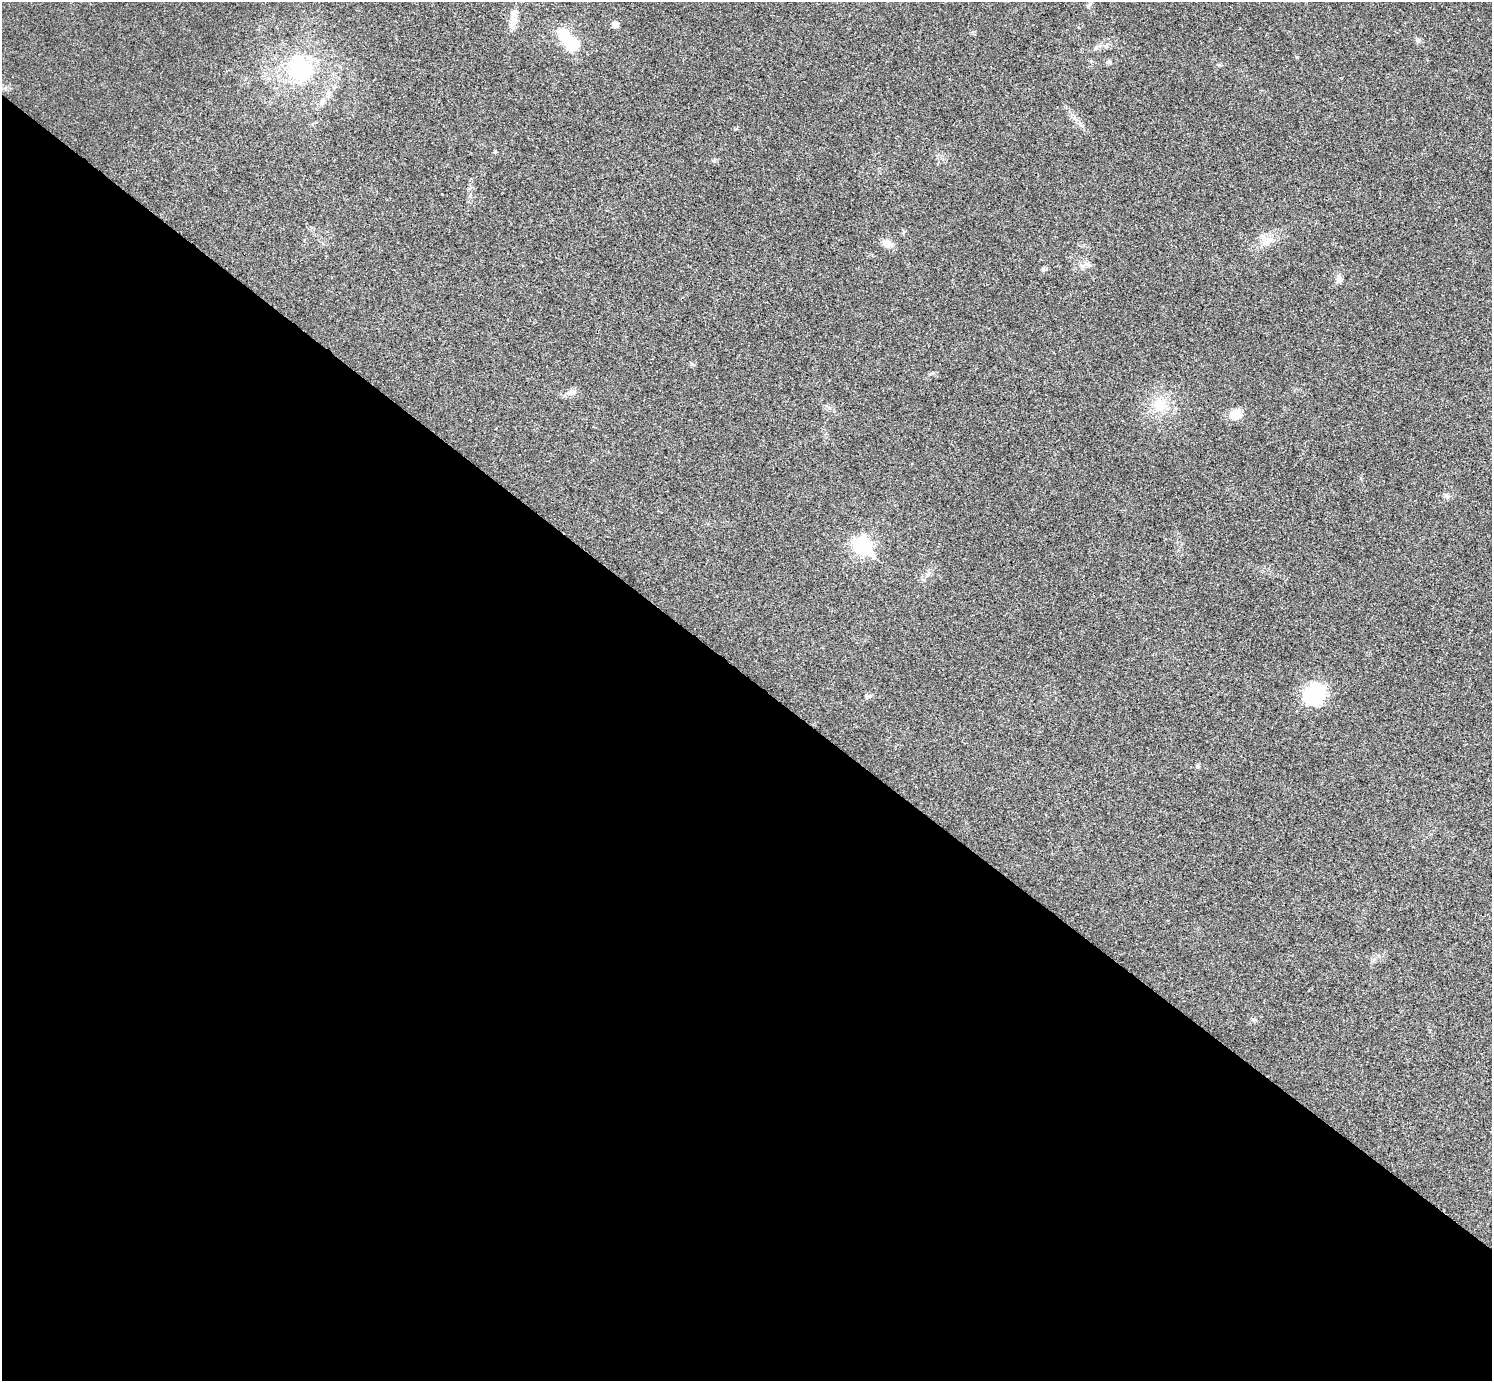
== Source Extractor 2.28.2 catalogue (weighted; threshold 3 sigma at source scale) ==
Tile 14 of 4 x 4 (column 2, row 4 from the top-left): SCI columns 1499-2988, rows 305-1683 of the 5975 x 5977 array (HDU 1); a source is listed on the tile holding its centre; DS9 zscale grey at full resolution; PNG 1494 x 1383 px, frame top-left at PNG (2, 2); no overlay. Shown black and unused: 51% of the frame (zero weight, under 3 of 4 exposures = <1% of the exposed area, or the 3 px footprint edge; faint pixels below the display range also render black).
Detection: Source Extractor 2.28.2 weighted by HDU 2 'WHT'; one run over the whole footprint, this tile lists its part. Background 0.021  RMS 0.0056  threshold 0.025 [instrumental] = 3 sigma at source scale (4.5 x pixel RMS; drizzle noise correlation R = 1.50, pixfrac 1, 0.05/0.05 arcsec/px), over >= 5 px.
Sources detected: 22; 1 inside a brighter object's white glare — not listed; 1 inside a brighter listed object's ellipse — not listed separately; the other 20 listed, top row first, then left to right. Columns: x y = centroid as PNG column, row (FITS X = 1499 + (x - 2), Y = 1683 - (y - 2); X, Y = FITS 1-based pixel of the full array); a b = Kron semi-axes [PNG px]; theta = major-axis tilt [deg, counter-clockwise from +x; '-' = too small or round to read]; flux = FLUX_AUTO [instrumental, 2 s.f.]
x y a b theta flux
513 19 19 9 -79 5.2
615 24 5 5 - 6.1
566 36 32 14 -49 22
1417 40 7 6 - 1.5
1109 62 7 5 34 1.2
300 70 43 35 -63 55
495 152 4 4 - 0.82
1269 240 15 9 35 5.6
888 244 13 8 -28 4.9
1083 266 7 6 - 1.8
1044 270 6 6 - 1.1
1339 279 12 8 -79 2.3
571 392 12 7 21 2.8
1159 405 19 18 - 13
1235 414 11 9 33 11
1447 496 9 4 -22 1.3
862 545 9 7 -39 140
1314 695 26 23 44 29
868 697 7 4 17 1
1197 766 7 5 -17 0.92
Unlisted compact peaks at least as high as the median listed source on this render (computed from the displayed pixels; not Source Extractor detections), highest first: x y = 1297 57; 735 129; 1219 65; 692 364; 930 374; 1253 1019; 714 161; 1374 959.